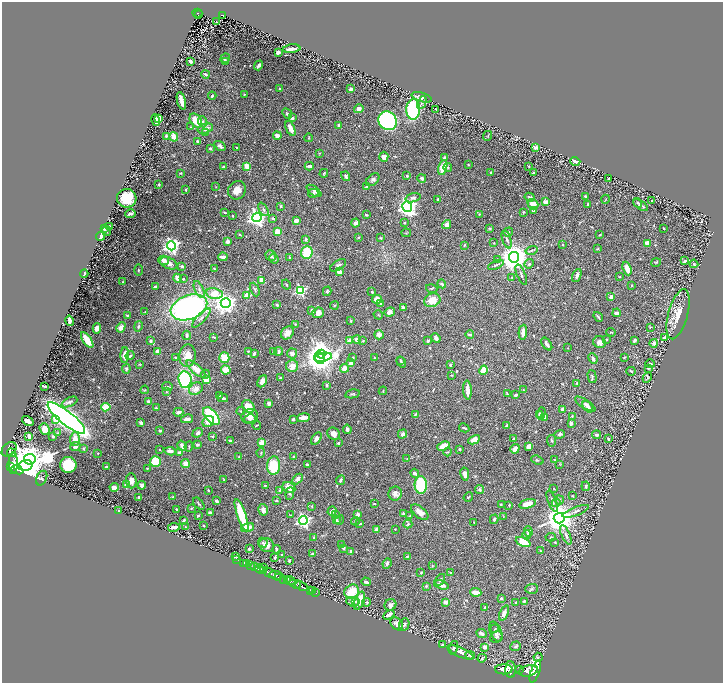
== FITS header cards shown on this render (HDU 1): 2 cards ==
NAXIS1  =                 1442
NAXIS2  =                 1362

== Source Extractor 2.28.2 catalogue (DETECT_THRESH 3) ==
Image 1442 x 1362 px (HDU 1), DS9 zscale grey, zoomed out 1/2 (1 PNG px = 2 x 2 image px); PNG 725 x 685 px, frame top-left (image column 2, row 1362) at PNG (2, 2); each listed source drawn as its Kron ellipse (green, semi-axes under 4 px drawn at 4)
Background 1.06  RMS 0.018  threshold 0.0539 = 3 sigma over >= 5 px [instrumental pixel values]
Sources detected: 706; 40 cannot appear on this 1/2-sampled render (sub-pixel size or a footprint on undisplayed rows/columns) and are neither listed nor drawn; of the other 666, the 500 brightest by FLUX_AUTO listed and drawn (166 fainter detections omitted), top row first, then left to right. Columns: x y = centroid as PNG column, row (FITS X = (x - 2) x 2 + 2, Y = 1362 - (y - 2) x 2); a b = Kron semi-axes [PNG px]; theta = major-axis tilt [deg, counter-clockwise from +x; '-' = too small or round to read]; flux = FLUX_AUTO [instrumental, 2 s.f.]
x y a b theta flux
197 13 5 2 - 190
198 15 3 1 - 61
222 15 4 2 - 230
217 22 2 2 - 3.6
292 49 9 2 7 24
278 52 4 3 - 19
225 58 5 3 - 5.7
190 61 4 2 - 6.5
226 61 3 3 - 3.1
259 65 5 2 - 10
206 74 4 3 - 7.6
279 89 2 2 - 7.5
350 89 3 3 - 9.4
244 94 2 2 - 3
212 96 4 3 - 6.2
422 97 10 4 -17 14
181 101 9 3 -76 25
422 103 6 3 64 7.4
359 109 5 4 - 12
413 109 10 7 89 410
436 109 3 2 - 3.4
287 114 6 3 -50 6.7
292 118 4 3 - 8.7
159 119 4 3 - 92
156 120 6 2 -78 45
196 121 8 5 -56 60
387 121 9 8 - 750
203 122 5 4 - 8.2
339 125 3 2 - 17
191 127 4 3 - 4
205 128 8 5 16 20
290 128 8 3 -67 31
206 133 4 3 - 6.3
166 136 4 3 - 6
277 136 4 4 - 13
488 136 5 2 - 2.7
174 137 4 3 - 46
309 138 4 3 - 3.2
197 141 4 3 - 4.1
220 146 6 4 -35 10
535 147 2 2 - 33
210 148 2 2 - 15
237 148 3 3 - 2.9
319 153 3 3 - 2.8
384 157 5 4 - 21
445 158 4 3 - 5.9
575 161 5 3 - 21
468 164 3 3 - 2.7
223 166 4 2 - 3.6
247 166 4 3 - 50
309 166 4 2 - 17
529 166 3 2 - 2.3
443 167 8 4 74 57
448 167 4 3 - 3.8
491 172 3 2 - 3.5
181 173 3 3 - 2.5
324 173 4 2 - 4.1
534 173 2 2 - 4.2
346 176 5 3 - 9.5
407 176 2 2 - 11
422 178 4 4 - 7.3
609 178 3 3 - 5
373 180 8 5 44 10
159 184 2 2 - 4.7
216 187 3 2 - 2.4
366 187 3 3 - 9.2
186 190 4 2 - 2.7
237 190 9 8 - 36
314 191 8 3 -37 9.1
313 193 5 4 - 5.8
585 196 3 3 - 5.4
530 197 5 4 - 7.1
127 198 10 9 - 95
413 198 7 4 17 9.9
606 199 4 2 - 2.5
438 200 4 3 - 9.8
652 201 2 2 - 4
546 202 2 2 - 58
637 203 5 3 - 4.9
533 204 5 5 - 35
588 204 3 2 - 5
641 205 8 3 -34 9.5
281 206 3 3 - 4
407 207 5 5 - 1700
263 209 7 4 -63 8.1
533 210 3 3 - 8
224 212 4 2 - 4.3
523 212 3 3 - 3.8
130 214 5 2 - 8.2
479 214 3 2 - 2.3
366 215 3 2 - 4.1
233 216 3 2 - 2.8
257 217 5 4 - 1500
273 218 3 3 - 5.3
296 221 3 3 - 18
356 223 4 4 - 10
405 223 3 3 - 2.8
447 225 5 4 - 18
110 227 3 2 - 4.4
104 228 3 3 - 8.2
489 228 4 2 - 3.1
664 229 3 1 - 2.6
107 231 5 3 - 3.9
277 232 3 3 - 51
508 232 5 3 - 7.4
406 233 5 3 - 3
239 234 3 3 - 2.9
600 235 3 3 - 3.5
100 236 4 3 - 52
358 237 3 2 - 2.6
381 238 3 3 - 3.1
507 239 9 3 -72 8.2
306 240 4 3 - 3.6
228 242 2 2 - 38
494 243 2 2 - 2.5
647 243 3 3 - 29
464 245 3 2 - 2.7
563 245 3 2 - 2.4
171 246 4 4 - 1300
597 249 4 3 - 3.9
531 250 6 3 16 5.2
307 252 6 6 - 120
271 255 5 5 - 9.4
223 257 5 2 - 16
514 257 5 5 - 5900
289 258 3 2 - 4.6
274 259 5 4 - 9
497 259 4 2 - 2.7
164 260 5 4 - 19
685 261 4 3 - 7.4
656 262 5 3 - 3.7
169 263 9 5 -23 17
529 264 5 4 - 6.4
694 264 4 3 - 4.8
338 265 9 4 32 8.8
496 265 8 3 23 7.3
182 266 3 3 - 8.9
627 268 7 4 -69 38
214 269 3 2 - 3
138 270 5 3 - 3.8
339 272 3 2 - 41
84 273 4 2 - 4.6
521 275 11 2 -68 6.7
577 275 7 3 70 15
620 277 3 2 - 2.4
177 278 4 3 - 31
512 278 3 3 - 2.4
183 279 2 2 - 7.6
261 280 4 3 - 31
123 282 3 3 - 2.8
442 284 4 3 - 6.8
286 285 5 3 - 3.8
631 285 3 2 - 2.5
155 286 3 2 - 4.7
199 289 9 4 -64 12
255 289 7 3 -65 6
432 289 6 2 -15 2.5
300 291 4 3 - 390
327 291 5 3 - 5.1
372 292 3 2 - 3.5
214 294 8 5 -13 57
247 295 4 4 - 37
611 297 3 3 - 12
377 299 5 4 - 52
432 300 8 6 23 43
226 303 5 5 - 2200
381 303 4 3 - 4.7
277 305 4 3 - 4.3
334 305 4 2 - 2.3
189 307 19 12 19 1100
403 307 4 3 - 8.9
312 311 4 3 - 13
145 312 4 2 - 2.5
390 312 5 4 - 14
318 313 6 5 - 21
617 313 4 2 - 16
678 314 26 9 75 59
378 315 5 2 - 2.7
127 316 3 3 - 3.3
598 317 5 2 - 4.6
201 318 12 4 46 17
70 321 5 3 - 29
350 321 2 2 - 3.1
295 324 3 3 - 3.3
138 326 5 4 - 5
121 327 5 4 - 23
650 327 4 3 - 2.9
97 328 5 4 - 25
523 332 8 3 87 17
611 332 5 3 - 3
287 333 7 5 45 23
187 335 4 3 - 11
379 335 5 4 - 20
470 335 4 3 - 4.4
214 337 3 2 - 4.2
436 338 5 3 - 12
665 338 3 3 - 10
357 339 4 3 - 13
87 340 9 4 -56 67
349 340 3 2 - 55
606 340 4 3 - 4.1
634 340 2 2 - 21
151 341 3 3 - 6.8
363 341 4 3 - 3.5
428 341 3 3 - 5
599 342 6 6 - 18
654 343 4 3 - 11
547 344 7 3 -54 9.6
567 348 3 2 - 2.3
248 351 2 2 - 2.8
274 351 4 3 - 6.6
279 351 4 3 - 11
158 352 4 3 - 29
254 353 3 2 - 10
292 353 5 5 - 18
321 354 4 3 - 1400
125 355 8 4 88 32
130 356 5 3 - 7.3
188 356 11 8 87 41
175 357 3 3 - 3.2
323 357 9 4 12 910
353 357 2 2 - 5.5
624 357 4 3 - 3.6
224 358 5 5 - 58
320 358 6 4 -68 4200
374 358 3 2 - 2.8
593 359 5 3 - 11
400 360 4 2 - 4.2
401 362 6 2 -56 5.4
351 363 3 3 - 22
140 364 4 2 - 2.5
650 364 4 2 - 6
450 365 3 2 - 5.9
292 366 6 6 - 35
345 368 4 4 - 32
648 368 4 3 - 2.9
126 369 4 3 - 6.4
196 369 12 4 -42 42
226 370 5 4 - 43
484 370 5 4 - 63
631 371 4 2 - 5.3
205 374 4 4 - 5.9
451 375 3 3 - 2.8
592 377 7 4 -75 5.4
647 377 5 4 - 5
280 378 3 3 - 5.8
185 379 8 6 -84 400
206 379 3 3 - 120
262 381 6 4 61 19
577 383 3 3 - 5.7
327 385 3 2 - 5.2
45 386 3 2 - 3.9
167 387 5 3 - 4.7
196 389 7 6 - 24
145 390 4 3 - 2.8
467 390 9 3 -87 40
524 390 4 3 - 3.4
166 391 3 2 - 2.3
383 391 4 2 - 2.6
353 394 7 4 12 5.6
508 394 4 2 - 4
219 395 3 2 - 2.3
516 395 3 2 - 6
223 398 5 2 - 8.6
148 401 3 3 - 4.9
69 402 8 4 26 10
269 403 3 3 - 23
585 404 12 4 -33 17
248 406 7 5 -50 52
106 407 4 3 - 92
588 407 7 4 -50 10
156 408 3 3 - 2.8
563 409 3 2 - 14
241 411 4 3 - 3.6
178 412 5 3 - 7.9
541 413 6 4 73 7.7
415 414 3 2 - 3.9
539 414 4 3 - 4.2
211 416 11 5 -50 440
249 416 8 7 - 24
572 416 3 2 - 3.5
544 417 4 3 - 22
66 418 23 6 -39 3400
303 418 6 3 7 37
56 419 4 3 - 41
187 419 6 3 13 18
250 419 6 4 15 8.6
293 419 4 3 - 5.1
28 421 6 3 -32 23
208 422 6 5 - 24
141 423 4 3 - 8.3
571 423 4 3 - 7.7
257 425 4 2 - 3.1
506 426 3 2 - 2.6
464 428 5 2 - 5.2
45 429 6 5 - 42
347 429 4 3 - 9.2
160 431 3 3 - 5.7
58 433 4 3 - 4.5
198 433 5 3 - 9
334 434 7 5 -44 20
402 434 5 4 - 12
560 434 5 4 - 8
597 435 4 4 - 6.6
29 436 4 2 - 19
53 436 4 3 - 5.4
212 436 3 2 - 3.7
316 438 7 4 58 14
75 439 7 5 87 35
514 439 3 3 - 4.6
608 439 3 2 - 3
230 440 4 3 - 3.9
474 440 6 4 26 26
552 441 6 4 -81 5.5
262 442 2 2 - 70
338 443 2 2 - 16
197 445 4 3 - 5.4
75 446 5 4 - 14
182 446 5 3 - 17
189 446 5 3 - 4.1
443 446 6 4 24 47
529 447 4 4 - 35
9 449 8 6 41 1700
83 449 3 3 - 4.3
460 449 3 3 - 4.5
515 449 5 3 - 25
160 450 3 2 - 2.5
170 451 6 3 -8 15
179 452 4 3 - 10
447 452 4 3 - 3.6
11 453 4 2 - 490
98 453 2 2 - 3.3
261 453 5 2 - 2.9
239 456 3 3 - 2.7
294 457 3 3 - 6.4
30 459 6 5 - 2300
407 459 3 2 - 3
537 460 6 3 -21 3.9
555 460 3 2 - 2.3
156 462 5 5 - 110
13 463 11 4 88 1400
185 464 4 4 - 28
559 464 3 3 - 2.5
25 465 7 5 15 18000
68 465 8 8 - 150
308 465 4 2 - 12
10 466 3 2 - 620
274 466 9 6 86 130
106 467 3 2 - 5.7
147 468 4 3 - 3.8
17 470 6 2 -24 830
415 473 5 4 - 7.9
465 474 6 4 -81 15
42 478 8 5 64 8.9
224 479 3 2 - 2.5
298 479 6 4 45 15
340 480 5 3 - 6.9
131 481 7 5 -85 20
126 484 2 2 - 32
142 485 4 4 - 11
265 485 3 2 - 3
421 485 9 6 -86 180
586 486 5 3 - 4.5
114 487 4 3 - 19
289 487 7 5 -30 32
479 489 4 3 - 6.4
554 489 4 2 - 2.4
208 490 2 2 - 2.8
280 491 3 3 - 6.5
395 493 7 6 - 19
290 494 6 4 84 5.3
573 496 4 3 - 3.1
139 497 2 2 - 8.1
172 497 4 3 - 3.9
468 497 5 3 - 3.2
276 500 4 3 - 4.4
559 500 5 4 - 8.2
217 501 3 2 - 8.3
552 501 11 3 -69 9.2
374 503 2 2 - 2.4
556 503 4 3 - 5.6
199 504 7 3 -47 5.3
501 504 2 2 - 2.9
528 504 8 4 18 36
509 505 2 2 - 2.7
312 506 3 3 - 2.6
191 508 3 2 - 3.3
176 509 3 2 - 3.4
118 510 3 2 - 2.4
263 510 6 4 -74 16
332 511 5 3 - 14
576 511 14 3 21 13
420 512 10 5 -39 26
210 513 3 3 - 13
403 513 4 3 - 4.8
241 515 17 4 -71 150
291 515 3 2 - 2.6
336 515 3 3 - 2.7
358 515 3 3 - 18
198 516 3 2 - 4.3
410 516 4 3 - 5.3
503 516 3 2 - 2.4
559 518 5 5 - 6500
494 519 5 3 - 8
184 520 2 2 - 3.7
303 520 4 4 - 880
336 520 4 3 - 6.8
339 520 5 2 - 3.3
355 521 4 3 - 3.7
474 523 3 2 - 2.8
360 524 4 2 - 4
408 524 4 3 - 3.7
204 525 2 2 - 2.9
185 526 3 3 - 2.5
174 527 6 3 9 19
248 527 6 3 19 51
376 529 2 2 - 25
395 529 2 2 - 2.5
528 531 5 4 - 7.9
527 534 5 4 - 13
566 535 10 4 -66 13
551 537 5 3 - 4
314 538 4 3 - 3.2
263 542 5 4 - 5.5
523 542 8 4 -24 63
555 542 4 3 - 3.9
267 545 8 6 -25 20
341 545 3 2 - 5.4
343 548 4 3 - 6.8
249 549 2 2 - 5.6
276 549 4 3 - 5
351 551 4 3 - 3.7
540 551 4 3 - 2.8
312 554 4 3 - 5
282 555 3 3 - 6.5
407 556 3 2 - 3.6
236 557 3 2 - 2.4
275 557 4 3 - 5.7
237 560 3 1 - 19
289 561 3 2 - 4.8
244 563 2 1 - 23
387 563 5 3 - 9.8
246 564 2 1 - 82
250 565 3 2 - 260
432 566 3 3 - 3
255 567 3 2 - 410
264 568 2 1 - 49
260 569 5 2 - 1600
264 571 2 2 - 780
421 572 2 2 - 3.5
269 573 7 3 -27 3200
451 573 3 2 - 3.9
276 575 7 3 -5 1600
279 577 3 1 - 530
284 579 4 3 - 1100
288 579 4 2 - 630
440 580 6 3 57 5.3
290 581 5 2 - 670
366 582 5 3 - 9.5
295 584 6 2 -20 1900
441 585 7 3 -17 24
301 586 6 2 -24 2000
426 586 3 3 - 6.2
532 589 6 5 - 6.7
310 590 2 1 - 31
313 590 3 1 - 70
352 592 8 6 34 80
476 592 5 3 - 30
315 593 2 1 - 30
501 598 2 2 - 12
359 601 9 5 68 60
524 601 3 3 - 6.2
353 602 6 4 -22 9.2
355 602 4 3 - 3.6
366 602 4 4 - 3.3
446 602 4 4 - 15
516 602 2 2 - 4.5
390 605 6 5 - 13
485 607 3 2 - 4
504 613 8 4 66 16
389 615 6 3 33 15
397 624 7 5 -46 19
404 624 6 5 - 9.7
495 629 3 3 - 4.3
496 632 10 6 -67 18
482 633 5 3 - 9.5
496 637 6 5 - 6.9
442 644 3 2 - 3.8
516 646 6 4 20 7.5
485 647 4 3 - 12
453 648 7 3 71 6.3
461 652 14 4 -24 27
470 655 5 4 - 7
538 657 4 3 - 2.9
482 658 4 3 - 4.8
504 669 9 5 0 7200
520 669 2 1 - 150
511 670 8 5 -88 6400
528 671 10 5 12 8200
535 672 11 4 70 6600
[166 fainter detections neither listed nor drawn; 40 sub-pixel or undisplayed-footprint detections neither listed nor drawn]